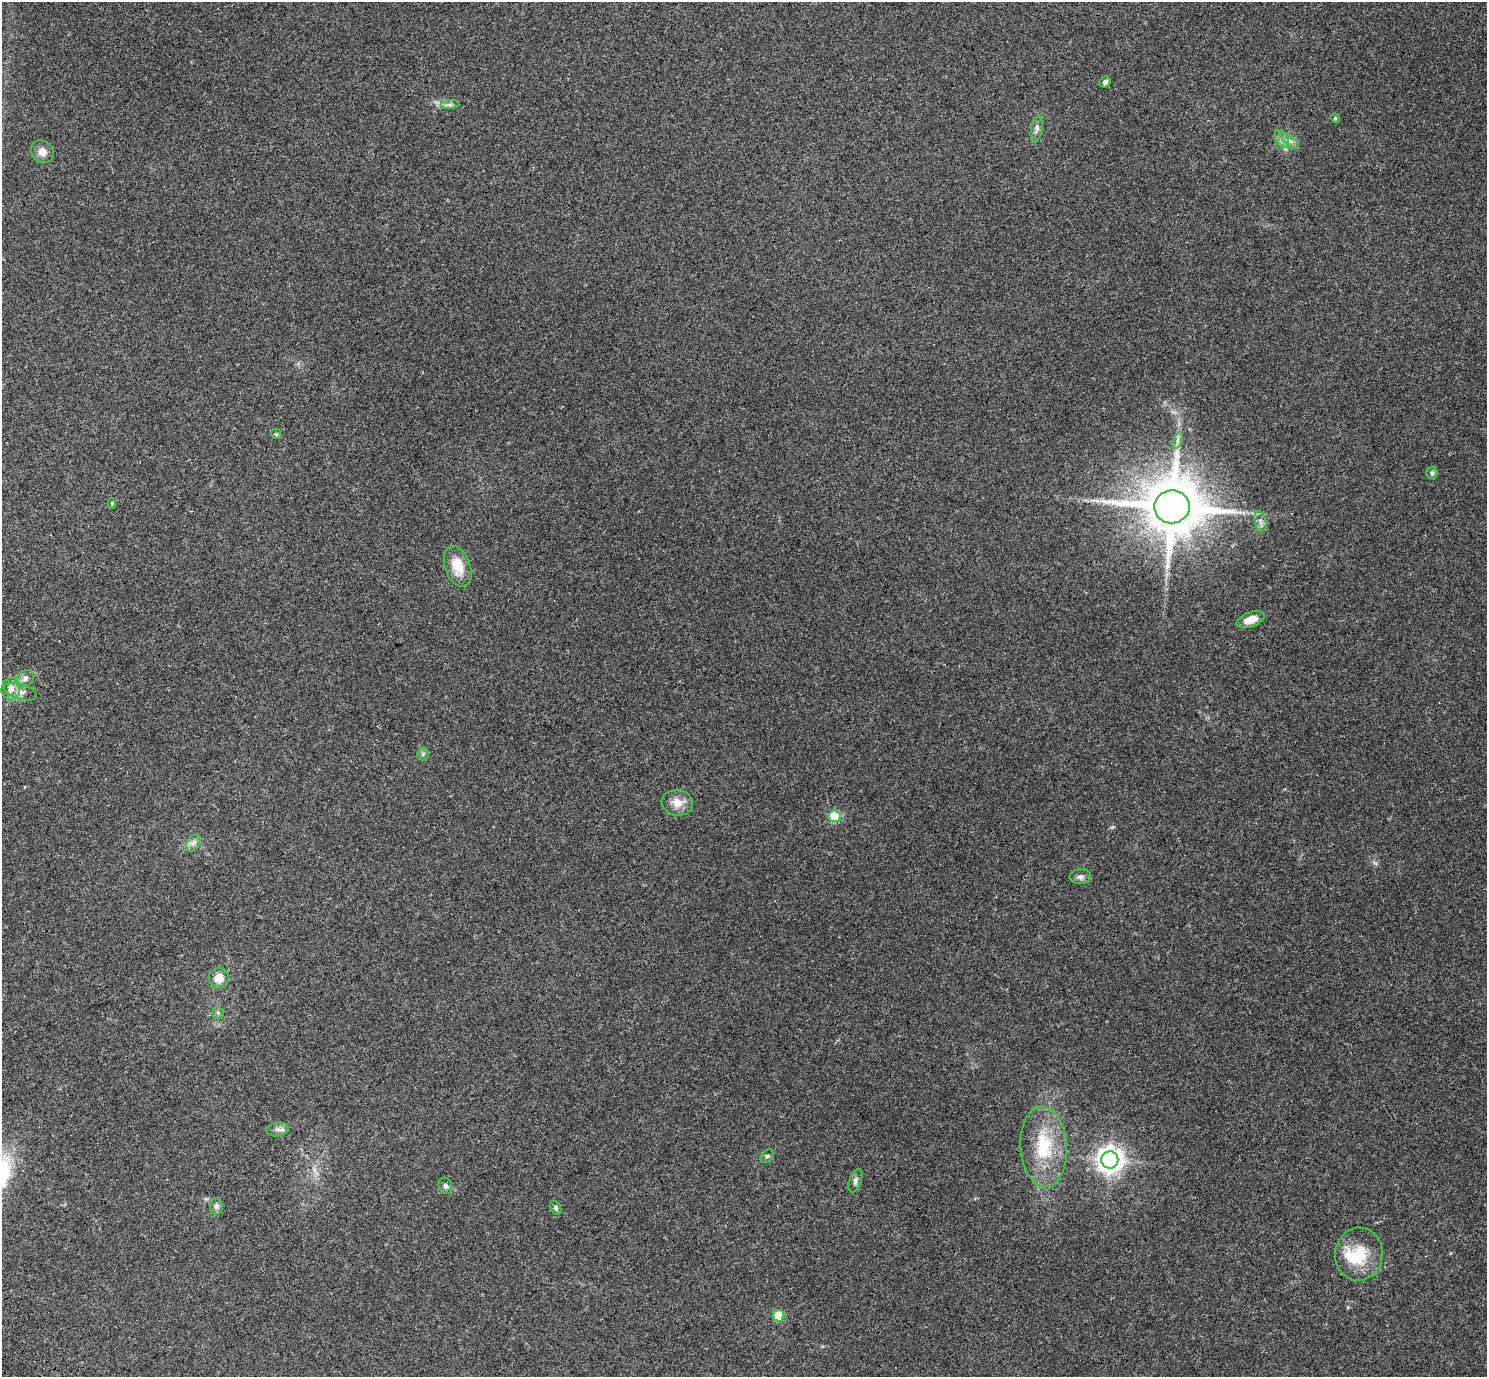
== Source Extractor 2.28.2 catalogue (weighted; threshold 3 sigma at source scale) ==
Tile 7 of 4 x 4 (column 3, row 2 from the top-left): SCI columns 3122-4606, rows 3138-4512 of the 6238 x 6212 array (HDU 1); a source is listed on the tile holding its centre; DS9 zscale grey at full resolution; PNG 1489 x 1379 px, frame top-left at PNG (2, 2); each listed source drawn as its Kron ellipse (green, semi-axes under 4 px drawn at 4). Shown black and unused: <1% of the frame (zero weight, under 3 of 4 exposures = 9% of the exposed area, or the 3 px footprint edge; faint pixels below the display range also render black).
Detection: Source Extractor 2.28.2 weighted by HDU 2 'WHT'; one run over the whole footprint, this tile lists its part. Background 0.109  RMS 0.0058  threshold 0.026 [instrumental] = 3 sigma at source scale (4.5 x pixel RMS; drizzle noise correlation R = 1.50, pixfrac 1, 0.0396/0.0396 arcsec/px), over >= 5 px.
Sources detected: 36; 1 inside a brighter listed object's ellipse — not listed separately; the other 35 listed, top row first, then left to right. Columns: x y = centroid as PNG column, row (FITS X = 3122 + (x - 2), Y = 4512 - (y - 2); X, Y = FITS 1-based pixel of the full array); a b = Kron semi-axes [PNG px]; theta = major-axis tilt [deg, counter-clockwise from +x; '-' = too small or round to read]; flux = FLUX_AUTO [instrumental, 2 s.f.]
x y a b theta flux
1105 82 6 5 - 1.8
450 105 9 4 8 1.5
1335 118 5 4 - 0.56
1037 129 14 6 80 2.3
1282 139 9 6 -61 2.4
1290 141 12 4 -40 2.4
42 152 12 10 -41 4.5
276 434 5 4 - 0.84
1178 440 9 4 71 1.6
1432 473 6 5 - 1.1
112 503 5 4 - 0.9
1172 507 18 16 8 3500
1260 521 10 5 -76 2.3
458 566 21 12 -70 12
1251 619 15 7 20 7.6
25 678 10 7 41 2.4
11 689 11 9 78 4.2
20 692 17 7 -17 3.6
423 754 6 6 - 1.2
677 803 16 13 -8 6.4
834 816 6 6 - 27
193 843 9 6 60 2.2
1080 877 11 7 4 2.3
219 978 10 10 - 6.6
218 1013 6 5 - 1
277 1129 11 7 7 2.4
1044 1147 40 23 -86 31
767 1156 8 5 44 1.2
1110 1160 8 8 - 510
855 1181 12 6 70 1.9
445 1186 8 6 -70 1.6
216 1206 8 6 89 1.7
556 1208 7 5 -61 1.2
1359 1254 26 24 86 19
779 1316 6 5 - 20
Overlapping masked pixels (flux is a lower limit): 1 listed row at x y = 1172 507